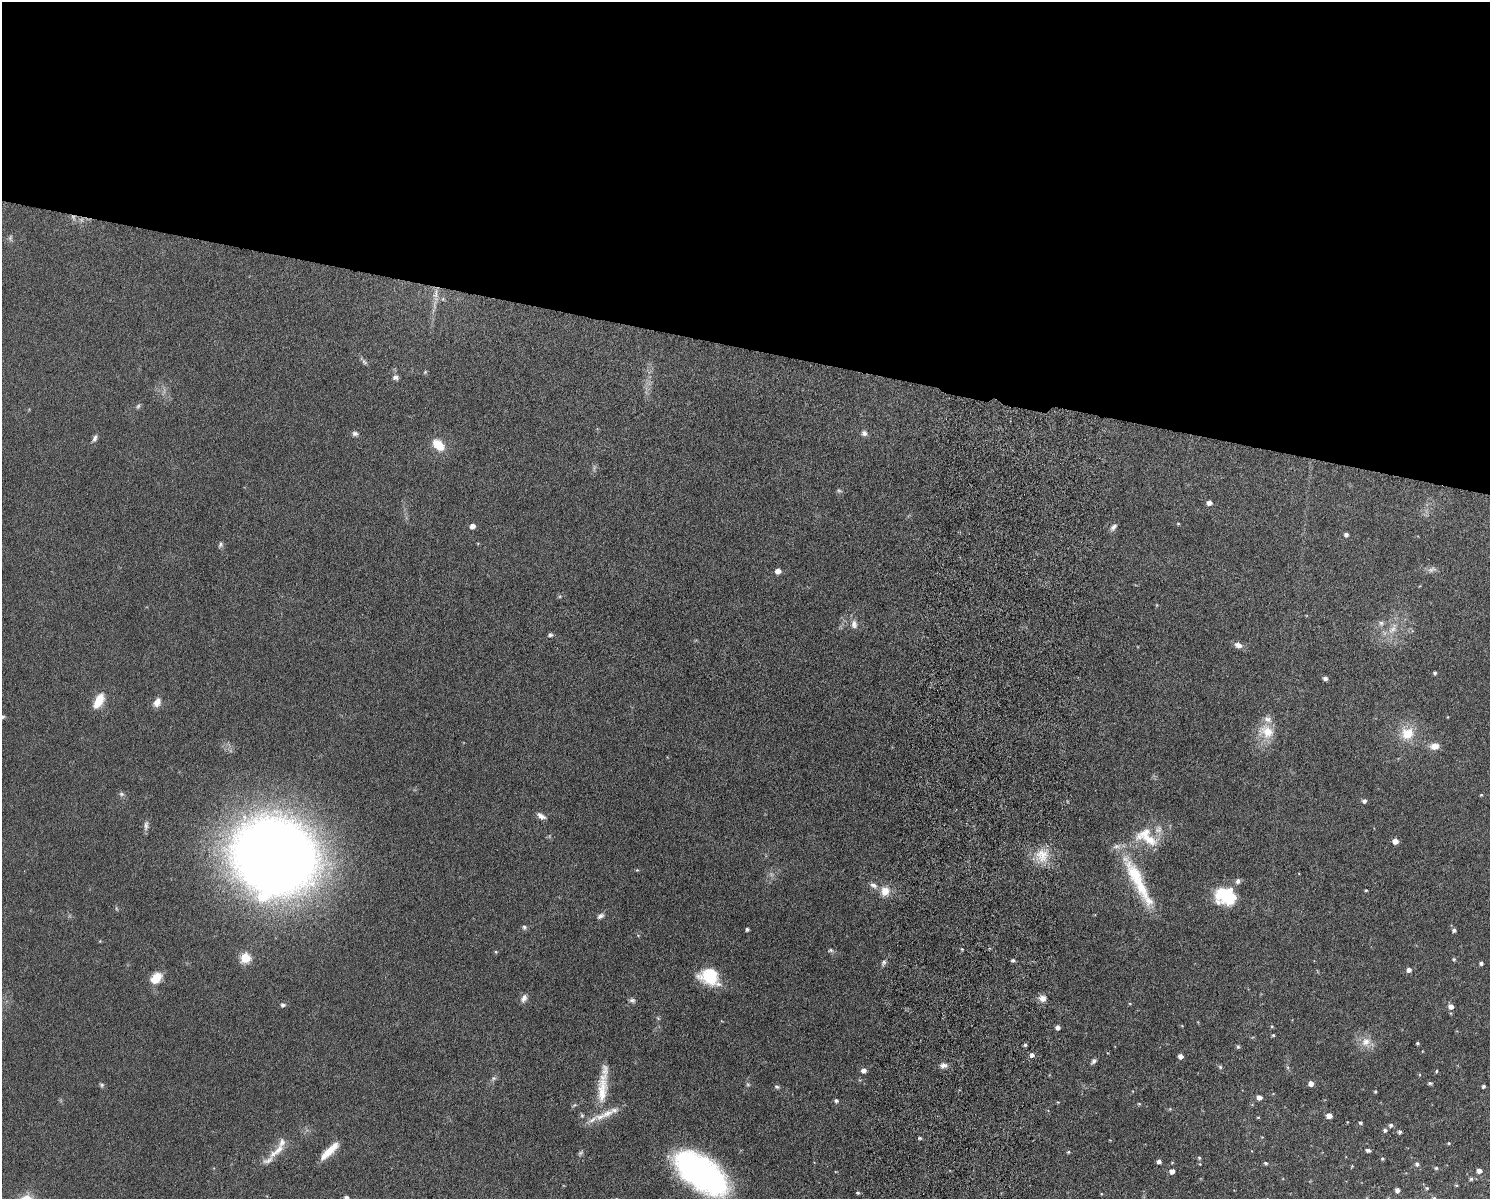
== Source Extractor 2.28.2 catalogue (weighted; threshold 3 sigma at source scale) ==
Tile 2 of 3 x 4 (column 2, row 1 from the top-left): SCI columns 1662-3149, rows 3606-4802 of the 4926 x 4817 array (HDU 1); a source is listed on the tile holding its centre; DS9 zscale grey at full resolution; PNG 1492 x 1201 px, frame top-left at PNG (2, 2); no overlay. Shown black and unused: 29% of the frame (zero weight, under 6 of 12 exposures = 3% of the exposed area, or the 3 px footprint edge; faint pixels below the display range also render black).
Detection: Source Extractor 2.28.2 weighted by HDU 2 'WHT'; one run over the whole footprint, this tile lists its part. Background 0.0569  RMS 0.0042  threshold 0.0174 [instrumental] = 3 sigma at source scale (4.09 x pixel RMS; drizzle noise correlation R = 1.36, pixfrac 0.8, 0.05/0.05 arcsec/px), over >= 5 px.
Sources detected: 135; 3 too faint to see at this stretch — not listed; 7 inside a brighter listed object's ellipse — not listed separately; the other 125 listed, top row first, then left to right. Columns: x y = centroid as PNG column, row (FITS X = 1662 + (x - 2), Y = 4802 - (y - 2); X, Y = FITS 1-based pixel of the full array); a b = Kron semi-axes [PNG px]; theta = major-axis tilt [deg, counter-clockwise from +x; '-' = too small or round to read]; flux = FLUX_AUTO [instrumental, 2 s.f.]
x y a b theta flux
73 217 7 4 -56 0.97
10 238 6 5 - 0.79
436 294 16 7 85 3.3
443 299 6 4 -73 0.56
364 362 9 4 -37 0.89
425 372 6 3 46 0.43
395 378 7 6 - 1.2
138 406 6 5 - 0.73
355 433 7 6 - 1.1
864 433 7 7 - 1.4
95 438 10 5 71 1.3
438 445 12 8 -42 8.5
1209 503 5 5 - 2
1178 524 5 3 - 0.35
472 526 5 4 - 2.5
1113 527 10 6 47 1.4
1346 534 4 4 - 1.2
220 545 8 6 59 0.86
1432 569 14 7 14 1.7
778 571 5 5 - 2.9
1381 623 8 6 -88 1.1
854 624 12 9 -89 2.3
1392 629 18 8 56 4.2
550 635 6 5 - 0.83
1238 645 11 7 -21 2.2
1435 673 3 3 - 0.72
1325 678 4 4 - 1.4
99 701 17 8 62 7.5
157 702 11 7 64 2.9
1266 731 22 18 -24 9.1
1408 733 16 14 41 9
1434 746 11 8 5 3.2
121 794 7 5 -20 0.87
1481 795 4 4 - 0.41
1364 801 5 4 - 1.3
541 816 11 6 -35 1.8
146 825 15 5 84 1.5
1146 837 33 19 -32 12
1395 841 5 5 - 3.2
1042 855 20 17 -68 8.1
274 856 49 44 -22 970
637 870 4 3 - 0.37
1135 874 57 19 -59 21
1238 881 8 6 76 1.2
873 885 11 7 -30 1.9
1366 890 3 2 - 0.41
885 891 12 11 - 4.7
1226 896 20 16 -18 20
600 916 9 6 32 1.3
524 927 7 5 -65 0.88
747 929 3 3 - 0.9
1454 930 4 4 - 1.1
962 949 3 3 - 0.37
831 950 7 5 -1 0.77
496 952 5 4 - 0.49
245 958 5 5 - 26
1454 959 5 4 - 0.58
1013 960 4 4 - 0.88
884 963 8 6 59 1
1481 963 4 4 - 0.93
1409 970 4 4 - 2
709 977 21 16 -20 16
156 978 13 9 47 6.8
524 998 11 7 62 1.8
1043 998 9 8 - 2.5
632 1000 8 6 -9 1
283 1005 6 5 - 1
1451 1006 5 5 - 2.5
658 1018 6 3 -20 0.47
1058 1027 4 4 - 1.7
1273 1035 4 4 - 0.52
1366 1042 15 13 32 4.4
1418 1043 3 3 - 0.6
1025 1045 4 4 - 0.64
1238 1047 6 4 -74 0.63
1032 1055 6 5 - 1.4
1180 1056 4 4 - 2.2
1093 1061 8 5 49 0.97
944 1065 9 6 8 1.7
1220 1067 6 5 - 0.65
863 1070 5 5 - 2
1436 1071 4 3 - 0.43
494 1078 7 6 - 0.84
1311 1083 5 5 - 2.4
1430 1083 6 4 8 0.63
102 1085 7 5 0 0.72
1483 1086 4 3 - 0.76
777 1087 7 5 -20 0.73
602 1088 48 13 86 12
1375 1091 4 3 - 0.43
1259 1097 5 5 - 1.9
836 1101 5 5 - 0.93
1139 1104 4 4 - 0.41
574 1105 7 4 44 0.57
582 1116 6 5 - 0.59
1329 1116 5 4 - 3.1
1258 1117 5 3 - 0.34
1361 1123 4 3 - 0.75
1391 1125 6 5 - 0.89
1385 1130 5 5 - 0.89
1400 1132 4 4 - 0.99
920 1138 5 4 - 0.55
1449 1143 4 3 - 0.38
1368 1150 4 3 - 1.1
277 1151 31 8 41 5.6
329 1151 26 7 44 6.8
1068 1152 5 4 - 0.52
580 1153 8 5 27 0.75
1199 1158 5 4 - 0.59
1382 1159 4 3 - 0.53
1159 1161 4 4 - 1.6
1265 1163 5 4 - 0.59
1200 1164 3 3 - 0.25
1417 1164 6 6 - 1.1
1352 1166 4 3 - 0.34
1436 1168 5 5 - 0.56
1479 1170 5 4 - 2.2
1172 1171 5 4 - 2.3
701 1173 51 25 -36 120
1471 1179 5 4 - 0.68
1456 1185 4 4 - 0.42
1427 1188 5 4 - 0.61
1397 1190 4 4 - 1.8
858 1193 4 4 - 0.55
346 1197 4 4 - 1.3
Overlapping masked pixels (flux is a lower limit): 1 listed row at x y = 73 217
Isophote crosses this tile's border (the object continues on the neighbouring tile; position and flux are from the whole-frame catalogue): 2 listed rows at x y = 1397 1190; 346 1197